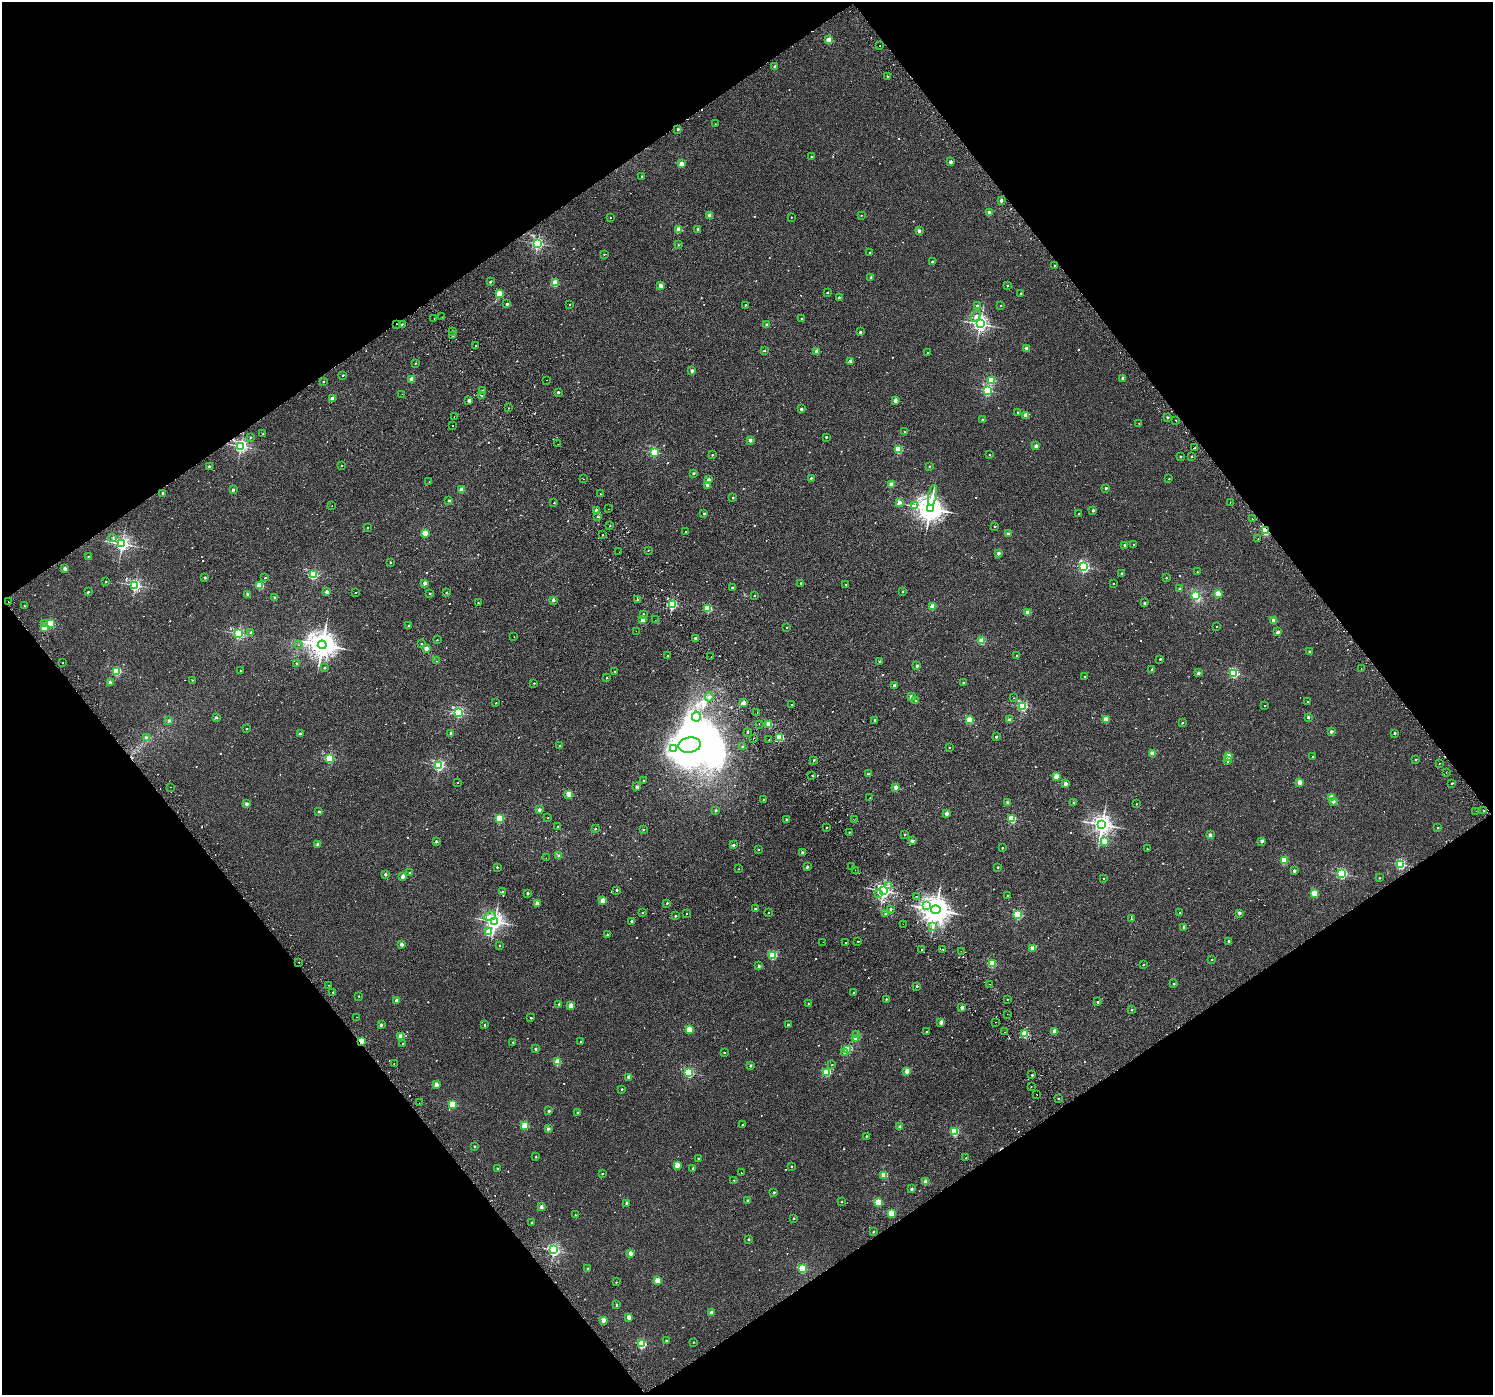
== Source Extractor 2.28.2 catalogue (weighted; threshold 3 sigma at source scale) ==
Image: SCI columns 54-6016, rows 233-5803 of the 6064 x 5973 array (HDU 1 of 3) = the unmasked area's bounding box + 8 px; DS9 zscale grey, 4 x 4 block average (1 PNG px = mean of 4 x 4 image px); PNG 1495 x 1397 px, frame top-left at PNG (2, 2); each listed source drawn as its Kron ellipse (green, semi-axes under 4 px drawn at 4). Shown black and unused: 49% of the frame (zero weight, under 2 of 3 exposures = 3% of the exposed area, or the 3 px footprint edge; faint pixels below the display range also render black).
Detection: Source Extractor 2.28.2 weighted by HDU 2 'WHT'. Background 0.00307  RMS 0.0036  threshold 0.016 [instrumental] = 3 sigma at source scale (4.5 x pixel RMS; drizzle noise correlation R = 1.50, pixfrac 1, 0.0396/0.0396 arcsec/px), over >= 5 px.
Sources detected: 910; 3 too faint to see at this stretch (4 x 4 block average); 10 inside a brighter object's white glare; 36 cosmic-ray / hot-pixel residue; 2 long thin detections or spike segments (spike, bleed or trail) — neither listed nor drawn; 9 coinciding with a brighter row at this scale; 1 inside a brighter listed object's ellipse — not listed separately; of the other 849, all 500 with FLUX_AUTO >= 1.37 (the completeness limit of this list) listed and drawn (349 fainter detections not listed), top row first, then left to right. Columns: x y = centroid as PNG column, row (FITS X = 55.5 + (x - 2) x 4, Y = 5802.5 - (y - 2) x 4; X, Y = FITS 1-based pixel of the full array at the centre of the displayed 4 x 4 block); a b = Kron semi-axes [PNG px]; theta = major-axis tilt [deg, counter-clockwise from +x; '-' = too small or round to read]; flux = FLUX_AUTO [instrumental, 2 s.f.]
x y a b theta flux
829 40 2 2 - 58
879 46 2 2 - 2.6
775 67 2 2 - 13
888 77 2 2 - 3.1
715 124 2 2 - 1.7
678 129 2 2 - 7.1
812 157 2 2 - 4.4
951 162 2 2 - 17
681 164 2 2 - 44
642 176 2 2 - 2.4
1001 200 2 2 - 11
989 213 2 2 - 30
710 215 2 2 - 24
861 215 2 2 - 1.8
791 217 2 2 - 1.7
610 218 2 2 - 1.5
698 229 2 2 - 8.3
679 230 2 2 - 51
919 231 2 2 - 16
537 243 2 2 - 390
679 245 2 2 - 2.4
870 253 2 2 - 2.5
604 254 2 2 - 2.1
932 262 2 2 - 5
1055 265 2 2 - 1.7
871 277 2 2 - 7.7
490 282 2 2 - 7.9
555 283 2 2 - 79
1007 285 2 2 - 3.2
661 286 2 2 - 32
827 293 2 2 - 3.1
1020 293 2 2 - 2.3
500 294 2 2 - 76
839 297 2 2 - 4.3
507 304 2 2 - 11
569 305 2 2 - 1.5
745 305 2 2 - 2
977 305 2 2 - 4.1
1001 306 2 2 - 1.9
976 316 6 2 63 4.1
442 317 2 2 - 4.5
434 318 2 2 - 3.1
801 318 2 2 - 1.4
396 324 2 2 - 2
402 324 2 2 - 3.4
980 324 2 2 - 760
766 325 2 2 - 11
452 331 2 2 - 4.1
860 332 2 2 - 8.2
452 336 2 2 - 1.7
476 346 2 2 - 2.1
1027 349 2 2 - 25
764 351 2 2 - 3
817 351 2 2 - 30
927 353 2 2 - 1.6
850 361 2 2 - 18
415 363 2 2 - 2
692 371 2 2 - 19
343 375 2 2 - 3.4
1122 378 2 2 - 7.3
412 379 2 2 - 33
546 380 2 2 - 2.1
991 380 2 2 - 110
324 381 2 2 - 4.3
987 390 2 2 - 230
483 391 2 2 - 9.4
558 392 2 2 - 7.2
402 394 2 2 - 3.2
482 395 2 2 - 4.3
332 399 2 2 - 23
469 400 2 2 - 17
895 400 2 2 - 24
508 408 2 2 - 1.4
801 409 2 2 - 12
1017 412 2 2 - 1.6
1026 415 2 2 - 36
454 417 2 2 - 2.6
1168 417 2 2 - 6.4
983 420 2 2 - 15
1176 420 2 2 - 2.8
1139 423 2 2 - 1.4
453 426 2 2 - 1.7
905 432 2 2 - 1.7
263 434 2 2 - 2.4
250 437 2 2 - 1.4
826 437 2 2 - 3.2
750 440 2 2 - 20
558 444 2 2 - 4.3
241 446 2 2 - 490
1036 446 2 2 - 20
1195 448 2 2 - 2
898 449 2 2 - 120
654 452 2 2 - 180
712 455 2 2 - 2.1
989 455 2 2 - 1.6
1191 456 2 2 - 2.5
1181 457 2 2 - 6.4
341 465 2 2 - 2.5
209 466 2 2 - 7.6
929 466 2 2 - 2.1
693 473 2 2 - 5.9
811 478 2 2 - 3.7
584 479 2 2 - 10
1169 479 2 2 - 1.4
709 480 2 2 - 17
429 481 2 2 - 2
891 484 2 2 - 38
707 485 2 2 - 12
1106 488 2 2 - 8.7
233 490 2 2 - 13
462 490 2 2 - 41
163 493 2 2 - 6.4
600 494 2 2 - 1.9
932 495 10 2 78 6.9
732 498 2 2 - 4.8
449 500 2 2 - 7.2
899 502 2 2 - 30
1230 502 2 2 - 5.6
554 503 2 2 - 1.9
332 506 2 2 - 2.4
914 506 3 2 - 2.7
608 509 2 2 - 3.9
930 509 4 3 - 2500
1093 510 2 2 - 7.9
596 511 2 2 - 25
704 514 2 2 - 4.6
1078 514 2 2 - 3
598 516 2 2 - 3.7
1252 519 2 2 - 4
610 526 2 2 - 1.8
995 526 2 2 - 2.5
368 528 2 2 - 1.7
1265 531 2 2 - 150
685 532 2 2 - 1.4
425 533 2 2 - 61
1008 534 2 2 - 15
603 535 2 2 - 2
113 537 3 2 - 1.5
1258 539 2 2 - 3.9
122 544 2 2 - 650
1125 545 2 2 - 12
1133 545 2 2 - 1.7
648 550 2 2 - 1.4
619 552 2 2 - 2.1
999 553 2 2 - 17
88 556 2 2 - 1.8
390 562 2 2 - 4
1084 567 2 2 - 310
65 569 2 2 - 25
1197 572 2 2 - 2.7
1121 573 2 2 - 3.6
313 575 2 2 - 180
205 578 2 2 - 7.4
265 578 2 2 - 2.3
1166 578 2 2 - 2.4
106 582 2 2 - 2.8
425 583 2 2 - 22
801 583 2 2 - 4.2
1114 583 2 2 - 2.4
135 585 2 2 - 380
260 585 2 2 - 90
846 585 2 2 - 1.8
732 588 2 2 - 3.5
1180 589 2 2 - 6.1
902 591 2 2 - 3.8
88 592 2 2 - 4.5
327 592 2 2 - 18
356 592 2 2 - 1.8
430 593 2 2 - 2.7
447 593 2 2 - 5
248 594 2 2 - 11
1218 594 2 2 - 54
754 596 2 2 - 2.1
1196 596 3 3 - 16
275 597 2 2 - 7.1
553 600 2 2 - 13
637 600 2 2 - 7.7
8 602 2 2 - 2.6
478 603 2 2 - 2
1144 603 2 2 - 6.2
672 604 2 2 - 220
24 606 2 2 - 2.9
933 606 2 2 - 44
708 608 2 2 - 130
1028 613 2 2 - 34
643 614 2 2 - 3.1
643 620 2 2 - 36
655 620 2 2 - 2.2
1273 620 2 2 - 30
45 623 2 2 - 1.6
51 623 2 2 - 97
409 626 2 2 - 6.1
1216 626 2 2 - 1.5
786 627 2 2 - 2.2
44 628 2 2 - 53
636 631 2 2 - 1.6
251 632 2 2 - 6.3
1278 632 2 2 - 18
238 634 2 2 - 310
514 637 2 2 - 3.2
696 639 2 2 - 14
437 640 2 2 - 1.5
982 641 2 2 - 75
421 644 2 2 - 1.7
298 645 2 2 - 1.4
322 645 4 4 - 2900
426 648 2 2 - 39
1309 651 2 2 - 5.9
667 656 2 2 - 3.3
1017 656 2 2 - 5.4
711 657 2 2 - 6.6
1160 659 2 2 - 3.5
436 661 2 2 - 1.4
879 661 2 2 - 2
63 663 2 2 - 2.6
297 663 2 2 - 2
917 666 2 2 - 9.6
325 667 2 2 - 5
1361 669 2 2 - 1.9
1151 670 2 2 - 2.5
117 671 2 2 - 140
240 671 2 2 - 2.3
615 671 2 2 - 2
1198 673 2 2 - 14
1234 673 2 2 - 200
1085 677 2 2 - 2.7
607 678 2 2 - 3.9
192 680 2 2 - 1.9
110 682 2 2 - 19
534 683 2 2 - 1.9
963 683 2 2 - 3.4
894 685 2 2 - 14
709 697 4 3 - 3.2
912 697 2 2 - 25
1014 698 2 2 - 1.4
915 701 2 2 - 1.4
1308 702 2 2 - 3.8
496 703 2 2 - 2
743 703 2 2 - 28
791 705 2 2 - 1.6
1022 706 2 2 - 220
1265 706 2 2 - 1.4
458 712 2 2 - 320
757 713 2 2 - 2.3
216 717 2 2 - 13
696 717 5 4 - 7.3
1308 717 2 2 - 8.6
1106 719 2 2 - 42
169 720 2 2 - 12
874 720 2 2 - 3.4
969 720 2 2 - 81
1010 720 2 2 - 22
1182 723 2 2 - 3.9
759 724 2 2 - 1.6
769 724 2 2 - 61
246 729 2 2 - 2.6
1331 731 2 2 - 14
747 732 2 2 - 3.7
451 733 2 2 - 6.9
1395 733 2 2 - 6.4
300 734 2 2 - 12
780 737 2 2 - 110
996 737 2 2 - 5.9
146 738 2 2 - 16
754 738 2 2 - 2.7
769 739 2 2 - 2.8
690 745 11 7 7 820
560 746 2 2 - 5.4
743 747 2 2 - 5.8
949 747 2 2 - 4.8
673 748 3 2 - 3.6
1152 754 2 2 - 44
1229 756 2 2 - 44
1313 757 2 2 - 2.4
329 758 2 2 - 180
1416 759 2 2 - 4.3
814 760 2 2 - 3.5
1227 761 2 2 - 4.2
1439 764 2 2 - 1.7
439 765 2 2 - 290
1446 773 2 2 - 3.9
868 774 2 2 - 3.6
812 775 2 2 - 1.4
1056 776 2 2 - 48
643 780 2 2 - 2.8
457 782 2 2 - 14
1299 782 2 2 - 40
1452 783 2 2 - 3.9
1066 784 2 2 - 20
170 787 2 2 - 1.6
637 787 2 2 - 13
896 787 2 2 - 23
569 794 2 2 - 62
870 797 2 2 - 6.2
1332 798 2 2 - 50
763 800 2 2 - 4.4
1333 801 2 2 - 15
1008 802 2 2 - 14
1073 802 2 2 - 2.1
246 804 2 2 - 17
1136 804 2 2 - 1.5
539 810 2 2 - 16
716 810 2 2 - 6.6
1483 810 2 2 - 6.2
1476 811 2 2 - 2.7
319 812 2 2 - 8.4
947 813 2 2 - 21
548 818 2 2 - 1.6
500 819 2 2 - 110
1012 819 2 2 - 110
786 820 2 2 - 4.4
854 820 2 2 - 9.2
1102 824 3 3 - 1200
558 827 2 2 - 2.3
826 828 2 2 - 3.8
1437 828 2 2 - 3.6
595 829 2 2 - 5.4
643 830 2 2 - 4.7
849 832 2 2 - 1.8
905 834 2 2 - 4.2
1210 835 2 2 - 18
436 841 2 2 - 9.4
912 841 2 2 - 17
1104 841 2 2 - 39
1262 841 2 2 - 15
318 844 2 2 - 17
733 845 2 2 - 9.8
1002 848 2 2 - 3
1147 849 2 2 - 1.5
758 850 2 2 - 1.7
802 852 2 2 - 11
559 856 2 2 - 9.7
546 858 2 2 - 1.8
1284 860 2 2 - 83
1400 864 2 2 - 230
852 866 2 2 - 1.5
497 867 2 2 - 3.7
807 867 2 2 - 9.5
998 867 2 2 - 4.7
739 869 2 2 - 1.5
855 870 2 2 - 1.7
1294 871 2 2 - 12
409 873 2 2 - 2
386 874 2 2 - 9.5
1342 874 2 2 - 240
403 876 2 2 - 28
1104 878 2 2 - 1.5
1380 878 2 2 - 2.4
888 886 2 2 - 3.7
617 890 2 2 - 5.6
883 891 3 2 - 710
503 892 2 2 - 6.9
528 893 2 2 - 7.4
878 893 2 2 - 2.5
1314 893 2 2 - 79
917 896 2 2 - 1.9
1008 896 2 2 - 4.8
602 901 2 2 - 50
537 903 2 2 - 26
667 903 2 2 - 3.6
926 906 3 2 - 3.5
755 909 2 2 - 9.5
890 909 2 2 - 5.9
936 910 4 4 - 3100
769 912 2 2 - 1.9
1180 912 2 2 - 4.7
642 913 2 2 - 1.9
1239 913 2 2 - 14
686 914 2 2 - 1.7
886 914 2 2 - 8.4
1018 914 2 2 - 160
490 916 6 4 16 7.4
675 916 2 2 - 6
1131 919 2 2 - 1.4
494 921 3 3 - 960
632 921 2 2 - 9.8
903 924 2 2 - 2.9
933 926 3 2 - 3
1184 927 2 2 - 14
489 932 2 2 - 37
607 934 2 2 - 5.7
858 941 2 2 - 1.9
1229 941 2 2 - 9.5
823 942 2 2 - 2.3
845 943 2 2 - 1.6
402 944 2 2 - 19
499 946 2 2 - 1.9
1033 948 2 2 - 28
922 949 2 2 - 1.7
943 949 2 2 - 1.8
961 951 2 2 - 2.5
773 955 2 2 - 130
1211 959 2 2 - 1.5
299 962 2 2 - 7.7
992 963 2 2 - 100
1143 965 2 2 - 2.3
759 966 2 2 - 8.2
989 984 2 2 - 1.9
1174 984 2 2 - 2.9
328 985 2 2 - 2.4
917 986 2 2 - 5.7
333 993 2 2 - 2.7
853 993 2 2 - 5.6
359 996 2 2 - 2.2
886 999 2 2 - 3.2
1007 999 2 2 - 2.7
397 1001 2 2 - 21
1098 1002 2 2 - 3.4
559 1004 2 2 - 4.4
808 1004 2 2 - 1.5
571 1006 2 2 - 40
962 1007 2 2 - 19
1132 1010 2 2 - 3.8
1007 1014 2 2 - 2
356 1017 2 2 - 2.5
531 1018 2 2 - 3.6
941 1022 2 2 - 24
996 1022 2 2 - 6.9
788 1024 2 2 - 4.4
381 1025 2 2 - 14
485 1025 2 2 - 2.4
689 1030 2 2 - 43
1054 1031 2 2 - 39
926 1032 2 2 - 3.2
1005 1032 2 2 - 1.8
1025 1034 2 2 - 99
857 1035 2 2 - 10
401 1037 2 2 - 48
856 1039 2 2 - 29
361 1041 2 2 - 98
581 1041 2 2 - 1.4
513 1042 2 2 - 2.4
403 1044 2 2 - 2.6
536 1049 2 2 - 5.6
847 1049 2 2 - 100
724 1052 2 2 - 3.2
844 1053 2 2 - 6.1
557 1062 2 2 - 72
394 1064 2 2 - 1.5
750 1065 2 2 - 8.2
832 1065 2 2 - 1.9
907 1071 2 2 - 42
827 1072 2 2 - 110
689 1073 2 2 - 200
1032 1075 2 2 - 4.2
629 1077 2 2 - 19
436 1085 2 2 - 30
1031 1087 2 2 - 4.1
622 1089 2 2 - 3.2
1037 1094 2 2 - 2.3
1058 1098 2 2 - 3.1
419 1103 2 2 - 2.5
453 1104 2 2 - 100
549 1111 2 2 - 10
578 1113 2 2 - 6.2
743 1125 2 2 - 5.6
525 1126 2 2 - 100
900 1127 2 2 - 16
548 1129 2 2 - 13
954 1132 2 2 - 120
866 1136 2 2 - 3.4
474 1146 2 2 - 7.1
536 1157 2 2 - 2.7
698 1158 2 2 - 2.3
966 1158 2 2 - 1.6
677 1165 2 2 - 50
791 1166 2 2 - 2.1
497 1168 2 2 - 3.7
693 1168 2 2 - 4
742 1173 2 2 - 3.5
602 1174 2 2 - 3.2
884 1175 2 2 - 74
734 1180 2 2 - 1.6
926 1182 2 2 - 28
912 1189 2 2 - 8.6
774 1192 2 2 - 6.1
747 1200 2 2 - 6.7
842 1201 2 2 - 1.6
878 1202 2 2 - 92
627 1203 2 2 - 16
541 1207 2 2 - 17
891 1213 2 2 - 79
575 1215 2 2 - 3.8
794 1218 2 2 - 2.7
532 1222 2 2 - 2.3
873 1232 2 2 - 4.3
748 1239 2 2 - 4.5
554 1250 2 2 - 400
631 1253 2 2 - 31
802 1268 2 2 - 160
588 1269 2 2 - 8.5
658 1281 2 2 - 69
616 1282 2 2 - 1.4
617 1305 2 2 - 5.8
711 1312 2 2 - 17
629 1317 2 2 - 30
604 1320 2 2 - 43
666 1340 2 2 - 4.1
694 1342 2 2 - 1.6
642 1344 2 2 - 150
Overlapping masked pixels (flux is a lower limit): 3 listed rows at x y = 396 324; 1265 531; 361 1041
Diffuse or blended objects may show on this block-average render without a row.